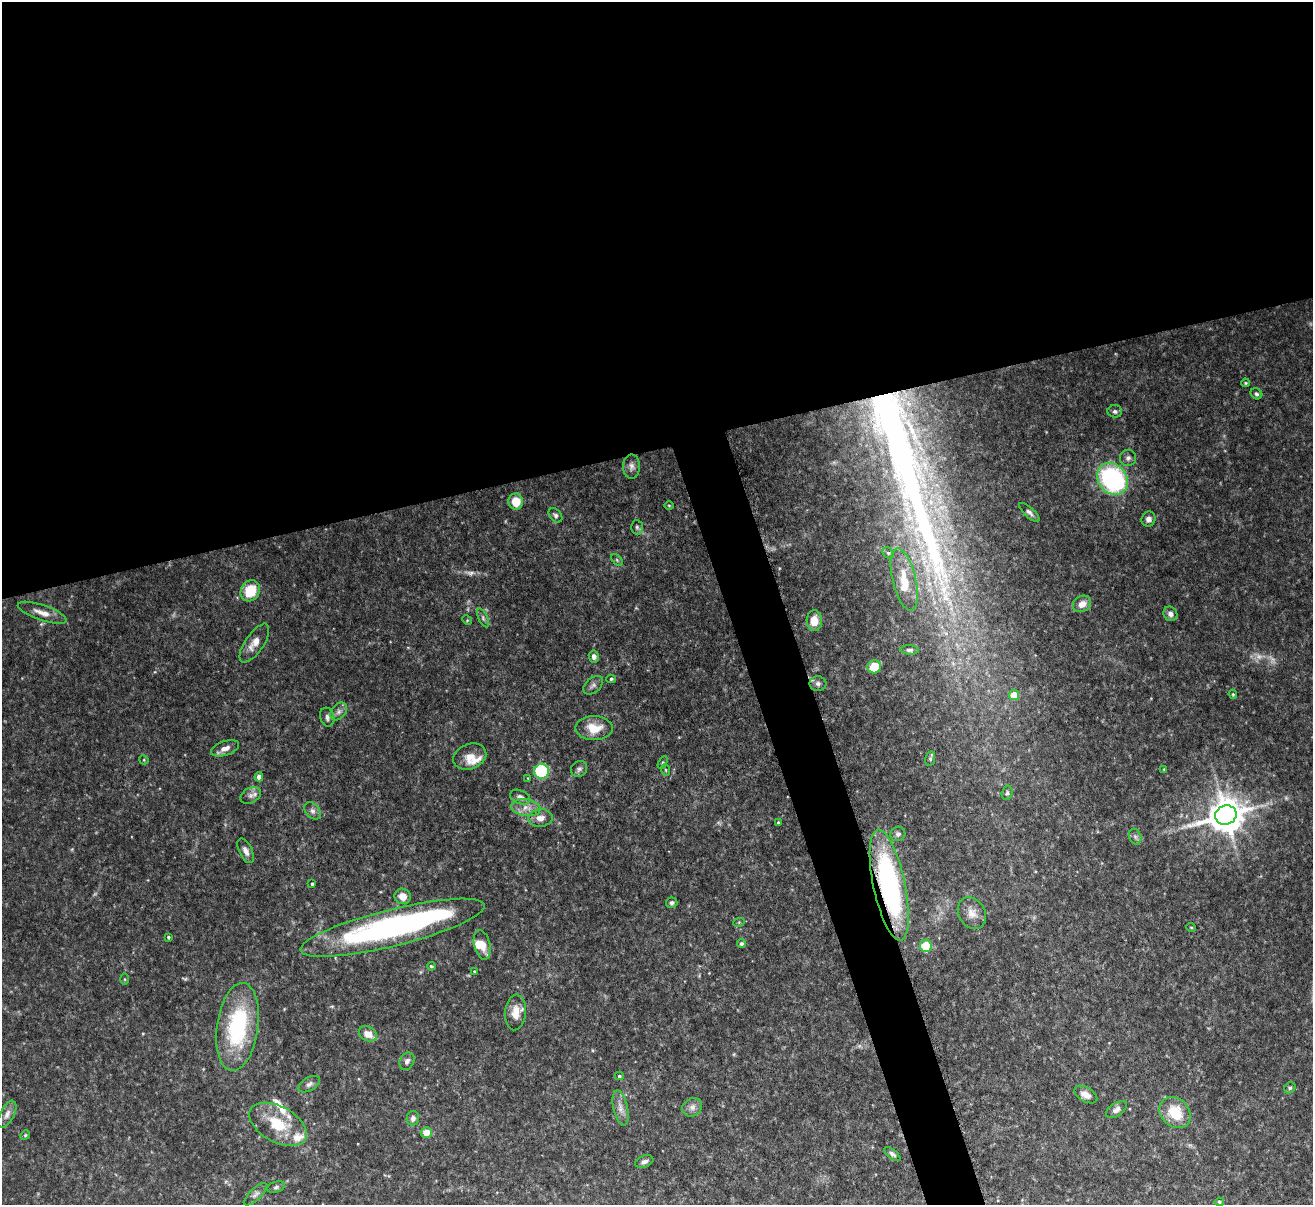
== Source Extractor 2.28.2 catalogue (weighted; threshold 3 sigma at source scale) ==
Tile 2 of 4 x 4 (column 2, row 1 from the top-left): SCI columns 1311-2621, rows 3755-4957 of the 5251 x 5230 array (HDU 1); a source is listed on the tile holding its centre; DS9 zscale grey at full resolution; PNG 1315 x 1207 px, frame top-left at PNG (2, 2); each listed source drawn as its Kron ellipse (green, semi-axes under 4 px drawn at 4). Shown black and unused: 40% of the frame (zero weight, under 5 of 10 exposures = <1% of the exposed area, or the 3 px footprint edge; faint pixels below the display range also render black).
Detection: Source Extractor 2.28.2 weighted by HDU 2 'WHT'; one run over the whole footprint, this tile lists its part. Background 0.0912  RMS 0.0045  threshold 0.0182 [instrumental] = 3 sigma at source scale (4.09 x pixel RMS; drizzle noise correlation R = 1.36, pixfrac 0.8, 0.05/0.05 arcsec/px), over >= 5 px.
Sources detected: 104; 4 too faint to see at this stretch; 1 inside a brighter object's white glare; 1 long thin detection or spike segment (spike, bleed or trail) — neither listed nor drawn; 5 inside a brighter listed object's ellipse — not listed separately; the other 93 listed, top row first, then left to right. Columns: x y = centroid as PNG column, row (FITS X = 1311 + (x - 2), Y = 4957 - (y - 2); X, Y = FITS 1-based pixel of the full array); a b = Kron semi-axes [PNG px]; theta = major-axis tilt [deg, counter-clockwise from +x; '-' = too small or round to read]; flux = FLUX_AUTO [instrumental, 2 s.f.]
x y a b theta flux
1245 383 4 3 - 0.53
1256 394 6 5 - 0.85
1115 411 7 6 - 1.1
1128 458 8 8 - 1.4
632 467 12 8 -90 2
1112 479 17 14 -50 66
516 502 8 7 - 7.8
669 505 4 3 - 0.41
1029 512 13 5 -42 1.4
555 515 8 5 -50 1.1
1148 519 7 7 - 1.7
637 527 7 6 - 0.91
888 553 6 5 - 0.69
617 560 7 4 -46 0.63
904 580 32 11 -76 10
250 591 11 9 60 12
1082 604 9 7 34 3.5
42 613 25 7 -19 4.1
1170 614 7 6 - 1.8
483 618 10 4 -65 0.98
467 620 5 4 - 0.44
814 621 10 7 -88 5.7
254 643 22 9 56 4.6
910 650 9 4 -3 0.94
594 656 6 5 - 1.8
874 667 7 6 - 9.7
611 679 4 4 - 0.55
818 684 8 7 - 1.4
593 685 11 7 41 1.6
1233 694 4 4 - 0.58
1014 695 5 5 - 7.7
339 712 10 7 52 1.8
327 717 9 7 -75 1.7
594 728 18 12 -1 7.5
225 748 14 7 19 2.8
470 757 17 12 21 4.5
930 759 8 5 80 0.75
144 760 5 4 - 0.39
663 762 7 4 59 0.62
579 769 8 7 - 1.2
1164 769 4 4 - 0.36
666 770 6 3 -70 0.5
541 771 7 7 - 30
259 777 4 4 - 2.6
528 778 4 3 - 0.35
1007 793 7 5 75 0.82
251 795 11 7 27 1.9
520 797 10 6 -22 2
526 808 14 8 -8 3.8
312 811 10 7 -49 1.5
1226 815 11 9 19 1000
540 818 12 8 6 3
778 823 3 3 - 0.66
898 834 7 7 - 1.2
1135 837 8 6 -69 1.1
246 851 13 6 -64 2.1
312 884 3 3 - 0.63
889 885 56 16 -78 84
402 896 8 7 - 3.8
672 903 6 5 - 1
972 913 17 13 -60 4.3
739 922 6 4 19 0.5
1191 927 5 3 - 0.32
392 928 95 18 14 110
168 937 3 3 - 0.55
742 944 5 4 - 0.9
482 945 15 8 -76 4.4
926 946 6 6 - 11
431 966 4 3 - 0.52
474 971 3 3 - 0.35
124 979 6 4 -89 0.47
515 1012 18 10 84 5.5
238 1027 44 20 82 42
368 1034 9 7 -27 4.5
407 1061 9 7 61 1.5
619 1076 4 4 - 0.64
309 1084 12 6 32 1.4
1290 1088 6 5 - 0.68
1086 1094 12 7 -30 2.8
692 1107 10 8 31 2
621 1108 18 7 -78 3
1116 1110 11 6 34 1.6
1175 1113 17 14 -43 12
7 1114 15 7 62 2.1
413 1118 7 6 - 1.4
278 1124 31 18 -28 16
426 1132 5 5 - 4.7
25 1135 5 4 - 0.46
892 1154 10 4 -39 1.1
644 1162 9 5 20 1.4
276 1187 9 5 16 0.92
255 1194 15 6 43 1.6
1219 1202 4 4 - 0.65
Overlapping masked pixels (flux is a lower limit): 1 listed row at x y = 889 885